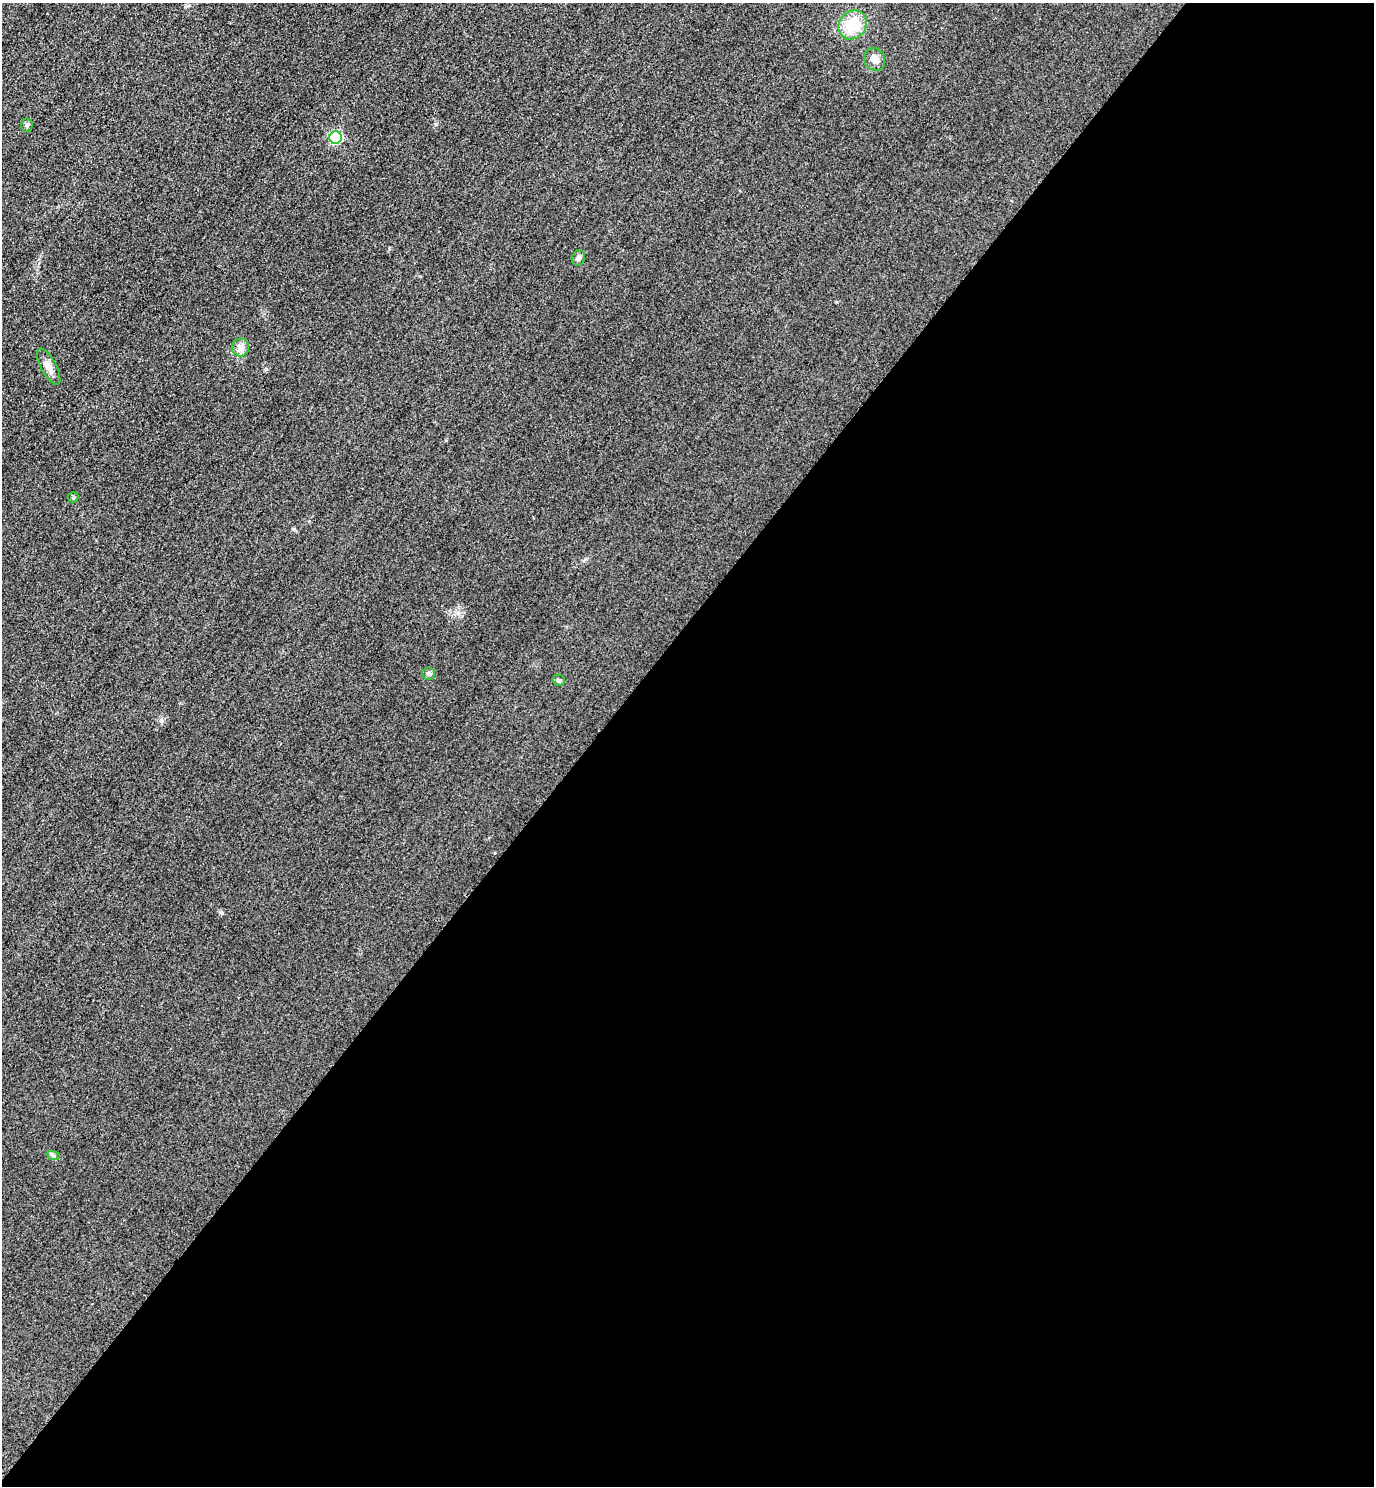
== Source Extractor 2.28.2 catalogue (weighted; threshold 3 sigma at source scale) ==
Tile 12 of 4 x 4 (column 4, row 3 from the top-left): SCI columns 4443-5814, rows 1514-2997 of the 5996 x 5993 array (HDU 1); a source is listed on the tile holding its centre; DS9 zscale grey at full resolution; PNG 1376 x 1488 px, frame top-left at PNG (2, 3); each listed source drawn as its Kron ellipse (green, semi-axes under 4 px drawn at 4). Shown black and unused: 57% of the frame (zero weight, under 3 of 4 exposures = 3% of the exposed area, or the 3 px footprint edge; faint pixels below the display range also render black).
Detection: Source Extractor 2.28.2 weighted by HDU 2 'WHT'; one run over the whole footprint, this tile lists its part. Background 0.051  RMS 0.017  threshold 0.0752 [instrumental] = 3 sigma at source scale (4.5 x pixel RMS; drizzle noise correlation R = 1.50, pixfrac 1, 0.05/0.05 arcsec/px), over >= 5 px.
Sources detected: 11; all 11 listed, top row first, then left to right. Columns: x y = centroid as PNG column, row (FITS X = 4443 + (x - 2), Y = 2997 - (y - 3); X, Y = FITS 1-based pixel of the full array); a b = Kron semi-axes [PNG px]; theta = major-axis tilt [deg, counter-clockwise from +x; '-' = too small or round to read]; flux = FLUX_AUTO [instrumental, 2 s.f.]
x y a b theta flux
853 25 15 13 50 52
875 59 12 10 -60 10
27 125 6 5 - 3.2
336 138 6 6 - 150
578 258 8 6 65 5.1
240 347 9 8 - 8.5
49 367 20 7 -62 13
73 497 5 5 - 2.2
429 673 6 6 - 3.8
559 680 6 5 - 3.4
53 1155 7 4 -19 2.9
Unlisted compact peaks at least as high as the median listed source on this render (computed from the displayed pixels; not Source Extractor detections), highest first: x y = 161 720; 222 913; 293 529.